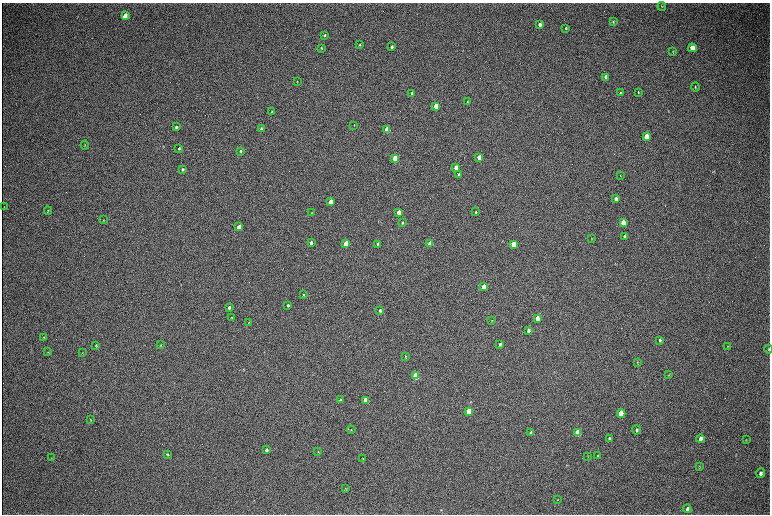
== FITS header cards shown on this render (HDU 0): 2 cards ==
NAXIS1  =                 1536 / length of data axis 1
NAXIS2  =                 1024 / length of data axis 2

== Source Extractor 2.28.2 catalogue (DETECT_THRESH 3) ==
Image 1536 x 1024 px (HDU 0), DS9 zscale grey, zoomed out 1/2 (1 PNG px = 2 x 2 image px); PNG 772 x 516 px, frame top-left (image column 1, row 1023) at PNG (2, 3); each listed source drawn as its Kron ellipse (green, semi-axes under 4 px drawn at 4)
Background 307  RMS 23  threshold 68.6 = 3 sigma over >= 5 px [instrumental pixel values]
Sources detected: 99; all 99 listed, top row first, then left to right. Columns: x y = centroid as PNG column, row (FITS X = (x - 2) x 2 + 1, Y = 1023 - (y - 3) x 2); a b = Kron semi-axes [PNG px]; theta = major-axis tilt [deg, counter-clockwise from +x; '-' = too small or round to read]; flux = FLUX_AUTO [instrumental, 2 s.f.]
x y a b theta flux
662 6 4 3 - 3100
125 16 4 3 - 47000
613 22 3 3 - 4100
539 24 3 3 - 16000
566 28 3 3 - 4400
325 35 4 3 - 6100
360 45 3 3 - 4400
392 47 3 2 - 12000
321 48 3 2 - 3400
692 48 4 3 - 72000
673 51 3 2 - 3100
606 77 3 3 - 18000
297 82 3 2 - 2500
695 87 4 3 - 4600
638 92 3 2 - 3600
412 93 3 2 - 5200
620 93 3 3 - 5600
467 102 3 2 - 3200
436 106 3 3 - 150000
272 111 2 2 - 2500
354 125 4 2 - 2200
176 127 4 3 - 8600
261 128 3 2 - 6800
387 130 3 3 - 220000
646 137 4 3 - 91000
85 145 4 2 - 2600
179 148 4 3 - 5600
240 151 3 2 - 5200
479 157 3 3 - 39000
395 158 3 3 - 130000
456 168 3 3 - 71000
182 169 4 3 - 6600
459 175 3 3 - 20000
620 176 2 2 - 1500
616 199 3 3 - 24000
331 202 3 3 - 74000
4 207 3 2 - 2100
48 211 4 2 - 2700
399 212 3 3 - 67000
476 212 4 3 - 4300
312 213 3 3 - 2700
103 220 3 2 - 2500
623 222 4 3 - 70000
402 223 4 3 - 5100
239 227 3 3 - 62000
624 236 3 2 - 7300
591 239 3 2 - 2600
311 243 3 2 - 13000
430 243 3 3 - 76000
346 244 3 3 - 190000
378 244 3 3 - 16000
513 244 3 3 - 91000
483 287 3 3 - 89000
304 295 4 3 - 5700
288 305 3 2 - 8900
229 307 3 2 - 12000
380 310 3 2 - 9900
231 317 4 3 - 3800
537 318 3 3 - 44000
492 320 3 3 - 3000
249 323 3 2 - 3100
528 330 3 3 - 17000
44 337 4 3 - 3900
660 340 4 3 - 8300
500 344 4 3 - 8300
161 345 3 3 - 3200
96 346 4 3 - 4600
728 346 3 3 - 3200
769 349 4 2 - 3500
48 352 3 3 - 2900
82 353 3 2 - 2100
405 356 3 3 - 4100
637 362 4 3 - 3500
669 375 3 2 - 2500
416 376 4 3 - 230000
340 400 4 3 - 5600
366 400 4 3 - 150000
469 411 4 3 - 340000
621 413 4 3 - 220000
91 419 3 2 - 2600
351 430 4 3 - 4500
636 430 4 3 - 9800
531 433 4 3 - 14000
577 433 4 3 - 170000
609 438 3 3 - 6500
701 439 4 3 - 32000
746 439 3 3 - 2600
267 450 4 3 - 11000
318 452 3 2 - 1900
167 454 3 3 - 5400
587 456 3 2 - 2100
598 456 4 3 - 4100
51 458 2 2 - 1500
363 459 3 2 - 2500
699 466 4 3 - 2700
761 473 4 3 - 15000
346 488 3 2 - 2600
558 500 3 2 - 2200
687 509 4 3 - 13000